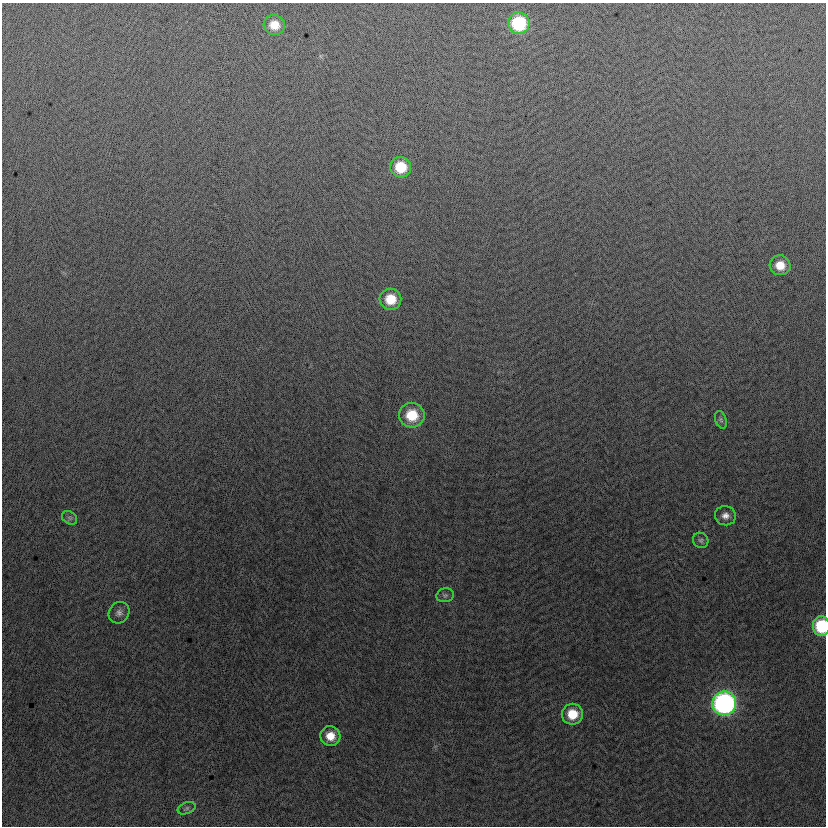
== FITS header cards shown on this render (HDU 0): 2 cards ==
NAXIS1  =                  824
NAXIS2  =                  824

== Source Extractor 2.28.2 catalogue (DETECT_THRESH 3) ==
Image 824 x 824 px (HDU 0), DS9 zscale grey, 1 PNG px = 1 image px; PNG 828 x 828 px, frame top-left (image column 1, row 824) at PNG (2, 3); each listed source drawn as its Kron ellipse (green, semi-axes under 4 px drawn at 4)
Background -4.89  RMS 13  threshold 37.7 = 3 sigma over >= 5 px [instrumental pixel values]
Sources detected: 17; all 17 listed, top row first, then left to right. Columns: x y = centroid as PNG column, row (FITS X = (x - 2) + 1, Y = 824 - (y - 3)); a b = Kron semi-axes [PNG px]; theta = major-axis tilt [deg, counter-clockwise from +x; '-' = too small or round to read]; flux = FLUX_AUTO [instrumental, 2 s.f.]
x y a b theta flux
519 23 11 10 - 61000
274 25 11 10 - 13000
401 167 10 10 - 27000
780 265 10 10 - 13000
390 299 11 10 - 20000
412 415 13 12 - 28000
721 420 9 5 -72 2100
725 516 10 9 - 5600
70 518 8 6 -35 2200
701 540 8 7 - 2400
445 595 9 7 14 2300
119 613 11 10 - 4100
821 626 10 8 -89 48000
724 703 12 12 - 280000
572 714 10 10 - 20000
330 736 10 10 - 12000
187 808 9 5 22 2000
At the frame edge (FLAGS 8, measured only in part): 1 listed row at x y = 821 626